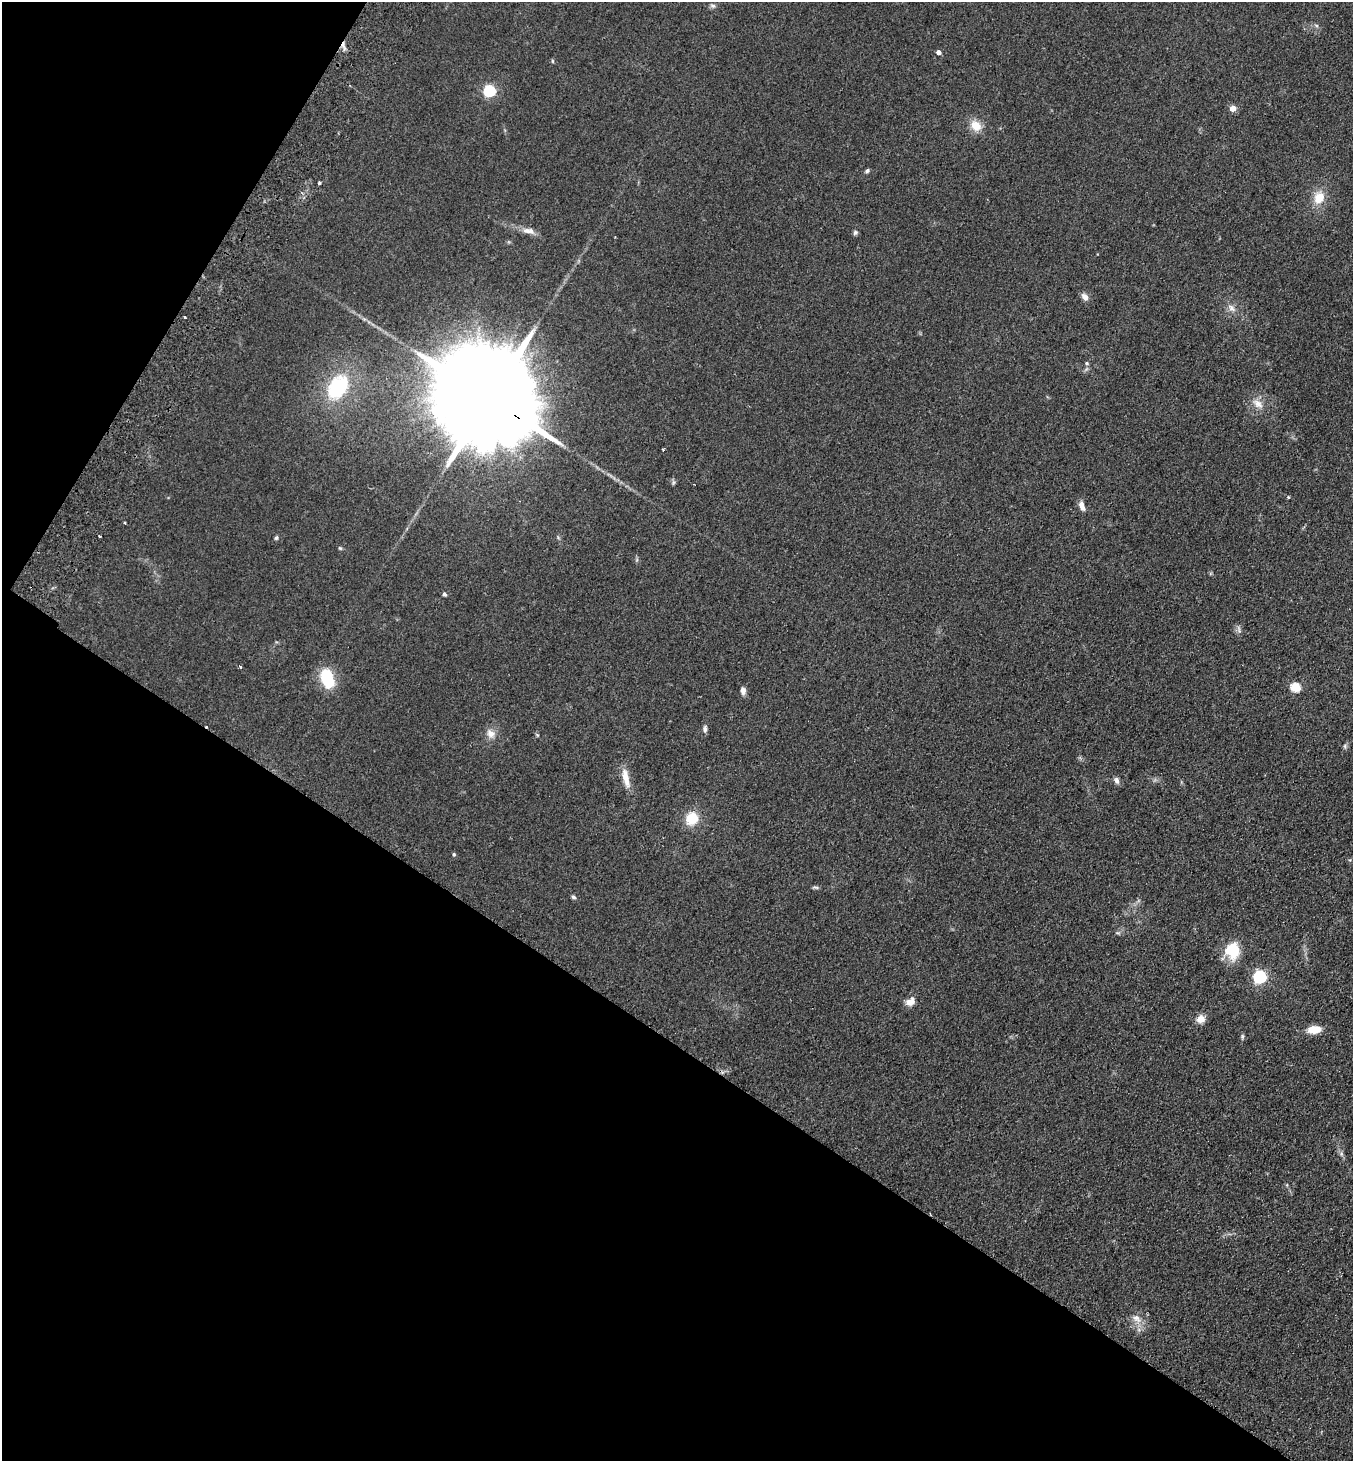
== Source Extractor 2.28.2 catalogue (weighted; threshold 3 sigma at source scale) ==
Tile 9 of 4 x 4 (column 1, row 3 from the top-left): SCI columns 202-1552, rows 1494-2952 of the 5946 x 5905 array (HDU 1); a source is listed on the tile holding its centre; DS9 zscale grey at full resolution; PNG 1355 x 1463 px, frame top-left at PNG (2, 2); no overlay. Shown black and unused: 34% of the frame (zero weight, under 2 of 3 exposures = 3% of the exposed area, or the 3 px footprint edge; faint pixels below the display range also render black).
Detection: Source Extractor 2.28.2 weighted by HDU 2 'WHT'; one run over the whole footprint, this tile lists its part. Background 0.0927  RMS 0.0099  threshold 0.0445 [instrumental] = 3 sigma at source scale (4.5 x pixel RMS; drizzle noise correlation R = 1.50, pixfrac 1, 0.05/0.05 arcsec/px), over >= 5 px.
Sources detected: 51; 3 cosmic-ray / hot-pixel residue — not listed; the other 48 listed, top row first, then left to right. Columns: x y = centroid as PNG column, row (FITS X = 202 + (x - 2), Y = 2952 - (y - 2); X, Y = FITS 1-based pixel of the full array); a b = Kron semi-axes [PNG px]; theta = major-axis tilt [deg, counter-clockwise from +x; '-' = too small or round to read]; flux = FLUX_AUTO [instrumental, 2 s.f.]
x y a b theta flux
713 6 7 5 0 2.3
1316 25 6 4 -19 1.6
938 52 4 4 - 5
552 61 5 3 - 1
489 91 6 5 - 120
1233 108 5 5 - 10
976 125 14 10 -40 14
867 171 6 4 72 1.7
319 183 4 3 - 5.1
1319 198 17 13 64 17
527 231 17 8 -18 7.5
855 232 6 6 - 2.1
1085 297 9 6 -50 5.4
1232 308 13 7 -44 5.5
1087 363 5 4 - 1.5
338 387 28 19 56 69
487 397 51 20 -34 43000
1258 404 17 9 -37 8.8
663 450 3 3 - 1.2
1288 497 3 3 - 1.3
1082 506 13 6 -70 5.7
124 523 3 3 - 1.5
100 536 3 3 - 2.3
276 538 6 4 73 1.6
340 548 5 4 - 1.2
444 594 4 4 - 2.6
1239 629 12 4 -69 2.2
240 666 4 3 - 3.2
327 678 20 13 -71 39
1295 687 5 5 - 56
743 691 9 6 -83 4.2
705 729 9 6 89 3
491 734 13 10 -54 7.9
1345 746 6 5 - 1.7
626 778 26 8 -79 12
1117 780 9 6 -70 3.3
692 818 14 12 63 22
454 854 5 4 - 1.3
816 887 9 3 -13 1.6
573 897 6 4 -18 1.7
1232 950 19 16 82 30
1260 977 6 6 - 160
910 1002 11 8 29 7.8
1200 1019 10 9 - 7.8
1314 1029 11 7 4 19
1242 1036 7 4 -85 1.6
1341 1154 7 4 -88 1.9
1136 1318 15 8 -40 7.9
Overlapping masked pixels (flux is a lower limit): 1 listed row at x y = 487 397